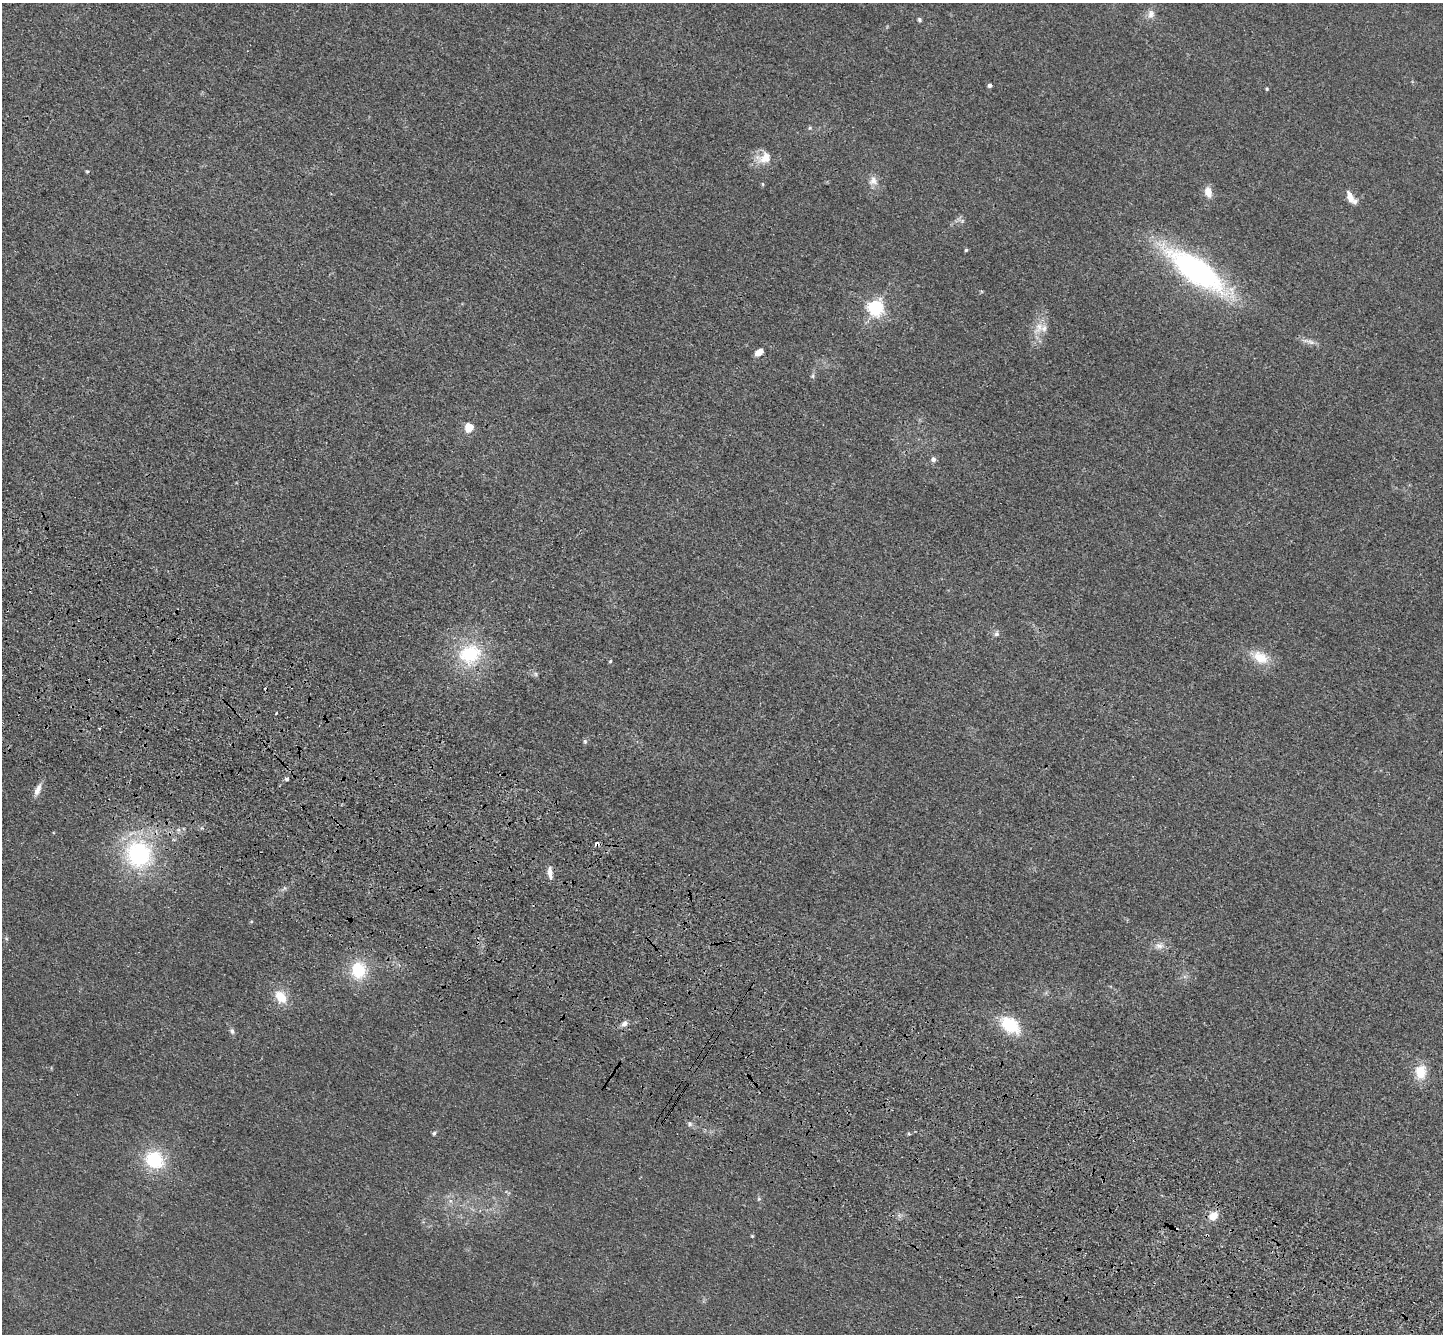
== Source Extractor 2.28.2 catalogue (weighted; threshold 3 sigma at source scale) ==
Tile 6 of 4 x 4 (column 2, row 2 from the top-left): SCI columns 1509-2949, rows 3053-4384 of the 5898 x 5967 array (HDU 1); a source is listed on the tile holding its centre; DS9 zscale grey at full resolution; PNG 1445 x 1336 px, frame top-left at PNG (2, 3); no overlay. Shown black and unused: <1% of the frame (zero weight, under 3 of 4 exposures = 6% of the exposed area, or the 3 px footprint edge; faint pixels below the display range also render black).
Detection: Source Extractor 2.28.2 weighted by HDU 2 'WHT'; one run over the whole footprint, this tile lists its part. Background 0.0117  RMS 0.0039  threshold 0.0178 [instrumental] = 3 sigma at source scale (4.5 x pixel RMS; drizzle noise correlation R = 1.50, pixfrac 1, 0.05/0.05 arcsec/px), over >= 5 px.
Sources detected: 52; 1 cosmic-ray / hot-pixel residue — not listed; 2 inside a brighter listed object's ellipse — not listed separately; the other 49 listed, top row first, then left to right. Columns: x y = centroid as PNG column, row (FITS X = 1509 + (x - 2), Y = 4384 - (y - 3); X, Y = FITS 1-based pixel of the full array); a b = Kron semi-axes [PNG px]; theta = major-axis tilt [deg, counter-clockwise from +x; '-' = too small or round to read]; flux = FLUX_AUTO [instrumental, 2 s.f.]
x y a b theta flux
1151 14 12 9 80 2.6
919 20 5 4 - 0.7
990 85 4 4 - 1.6
1267 89 4 4 - 0.47
810 128 6 5 - 0.6
764 158 21 15 13 6.8
87 171 5 3 - 0.46
873 181 13 10 73 3.1
763 184 5 3 - 0.46
1208 192 10 7 -77 5
1350 197 14 7 -68 3.8
962 221 6 4 45 0.73
966 250 4 4 - 0.65
1197 271 69 23 -35 93
876 307 6 6 - 130
1039 327 23 11 62 6
1309 341 22 6 -14 2.5
759 352 9 6 39 3.6
813 376 6 5 - 0.81
469 427 5 5 - 18
933 459 5 5 - 2.1
997 634 8 7 - 1.2
470 654 26 23 20 26
1260 657 24 14 -25 8.7
610 661 5 4 - 0.45
536 674 7 4 -89 0.75
276 713 3 2 - 0.35
99 728 4 2 - 0.43
585 741 6 5 - 0.69
286 779 6 4 0 0.64
38 790 18 7 67 3
597 844 5 4 - 2.2
138 854 34 32 -61 48
550 873 15 5 -86 2.9
1159 946 13 10 6 3
358 970 17 15 -89 17
281 997 16 11 -55 7.7
624 1023 10 6 44 1.8
1010 1025 21 14 -38 19
232 1031 9 6 -68 1.1
1421 1072 17 13 84 8.8
690 1124 6 6 - 0.98
434 1133 6 5 - 0.73
909 1134 5 3 - 0.42
154 1160 20 17 -37 22
759 1199 5 5 - 0.66
450 1201 7 4 -89 1.1
1213 1216 10 8 45 5.3
752 1236 4 4 - 0.4
Overlapping masked pixels (flux is a lower limit): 1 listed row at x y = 597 844